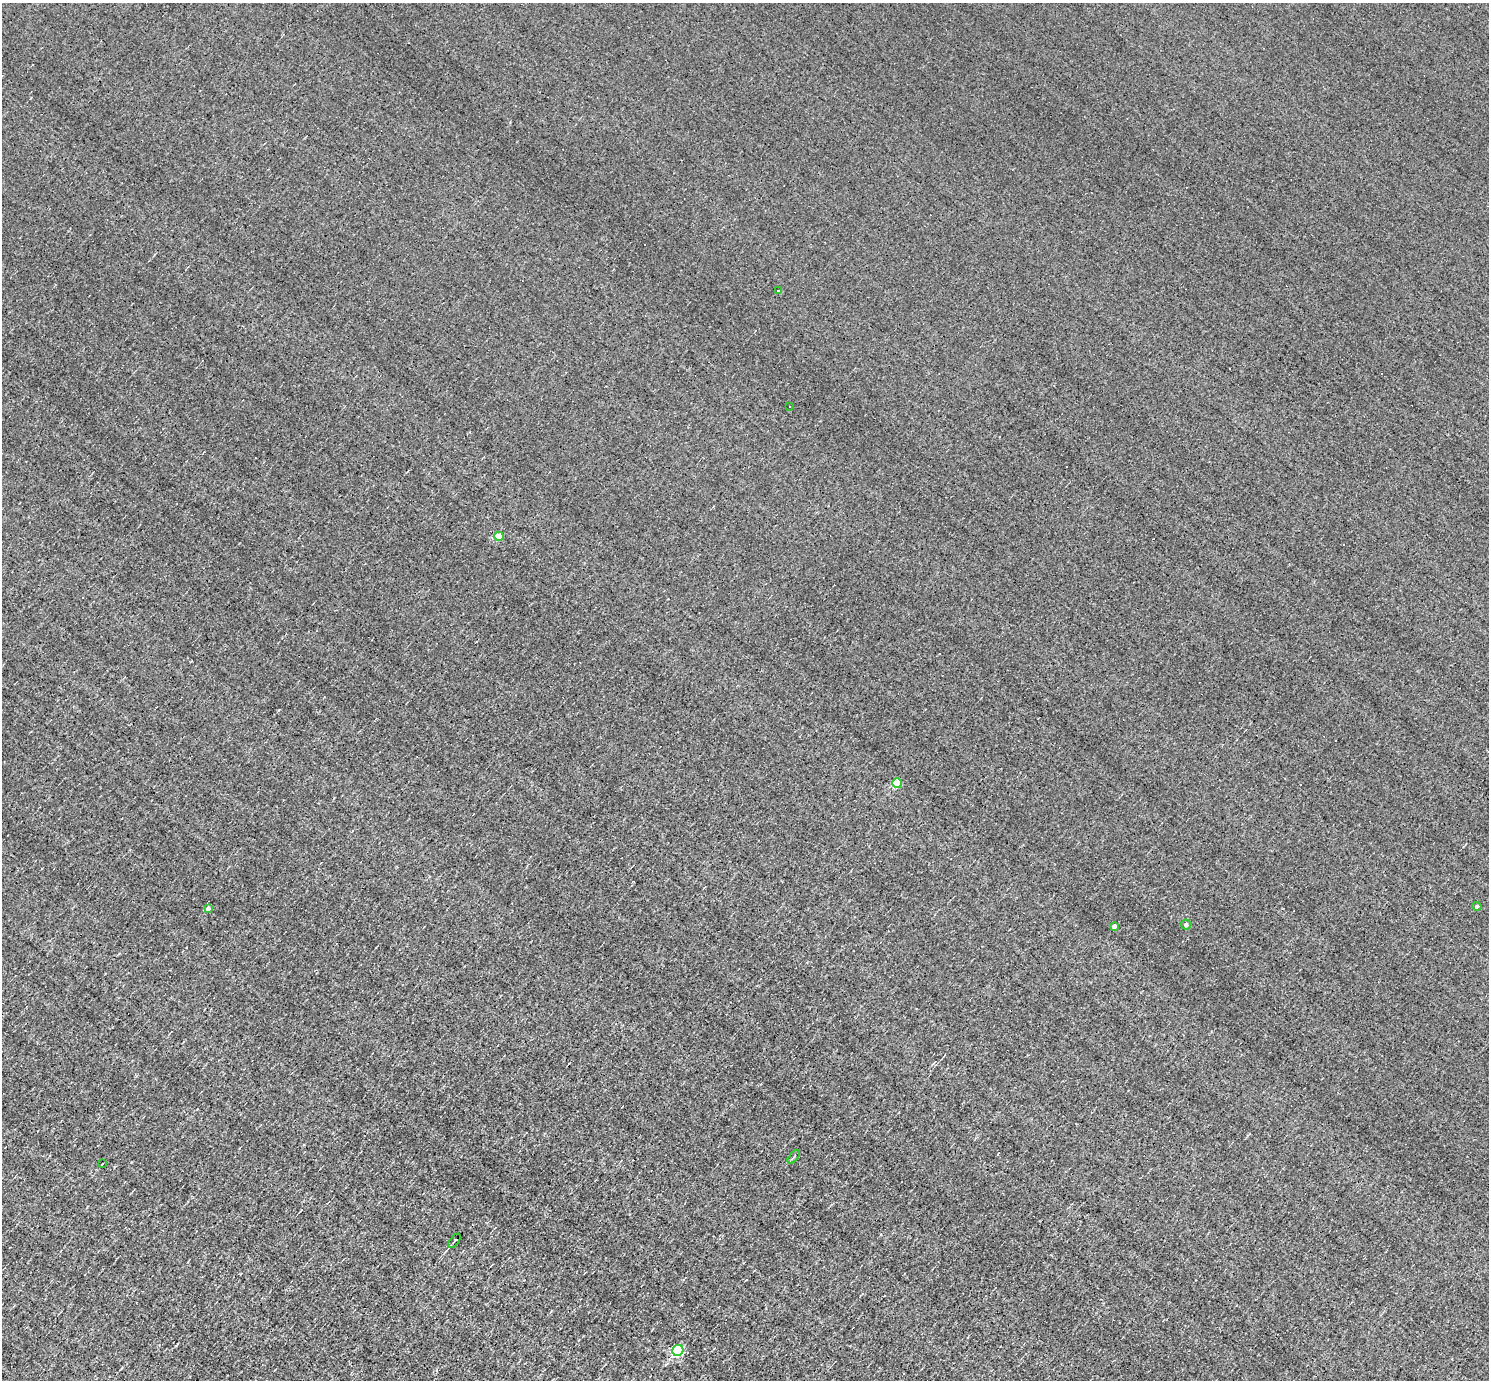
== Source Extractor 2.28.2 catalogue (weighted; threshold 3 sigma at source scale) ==
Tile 7 of 4 x 4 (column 3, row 2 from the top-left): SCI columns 2977-4463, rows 3050-4427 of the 5951 x 5956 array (HDU 1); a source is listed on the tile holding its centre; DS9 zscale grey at full resolution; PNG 1491 x 1382 px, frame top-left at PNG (2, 3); each listed source drawn as its Kron ellipse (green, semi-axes under 4 px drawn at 4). Shown black and unused: <1% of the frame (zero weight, under 3 of 4 exposures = <1% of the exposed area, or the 3 px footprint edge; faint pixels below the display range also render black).
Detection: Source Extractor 2.28.2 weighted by HDU 2 'WHT'; one run over the whole footprint, this tile lists its part. Background 0.00845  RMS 0.05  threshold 0.223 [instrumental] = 3 sigma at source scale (4.5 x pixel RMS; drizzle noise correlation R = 1.50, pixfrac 1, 0.05/0.05 arcsec/px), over >= 5 px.
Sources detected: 23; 11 cosmic-ray / hot-pixel residue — neither listed nor drawn; the other 12 listed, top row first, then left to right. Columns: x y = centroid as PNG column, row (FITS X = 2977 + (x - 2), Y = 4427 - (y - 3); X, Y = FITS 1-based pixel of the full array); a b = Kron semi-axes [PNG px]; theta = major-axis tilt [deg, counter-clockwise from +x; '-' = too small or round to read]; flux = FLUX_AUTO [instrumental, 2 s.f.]
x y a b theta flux
778 291 3 3 - 41
790 406 2 2 - 3.7
499 536 4 4 - 93
897 783 5 4 - 140
1477 906 4 4 - 10
208 908 4 4 - 20
1186 925 5 5 - 13
1115 926 4 4 - 24
794 1157 8 3 50 8.7
102 1164 3 2 - 3.5
454 1241 8 3 53 7.1
678 1350 6 5 - 570